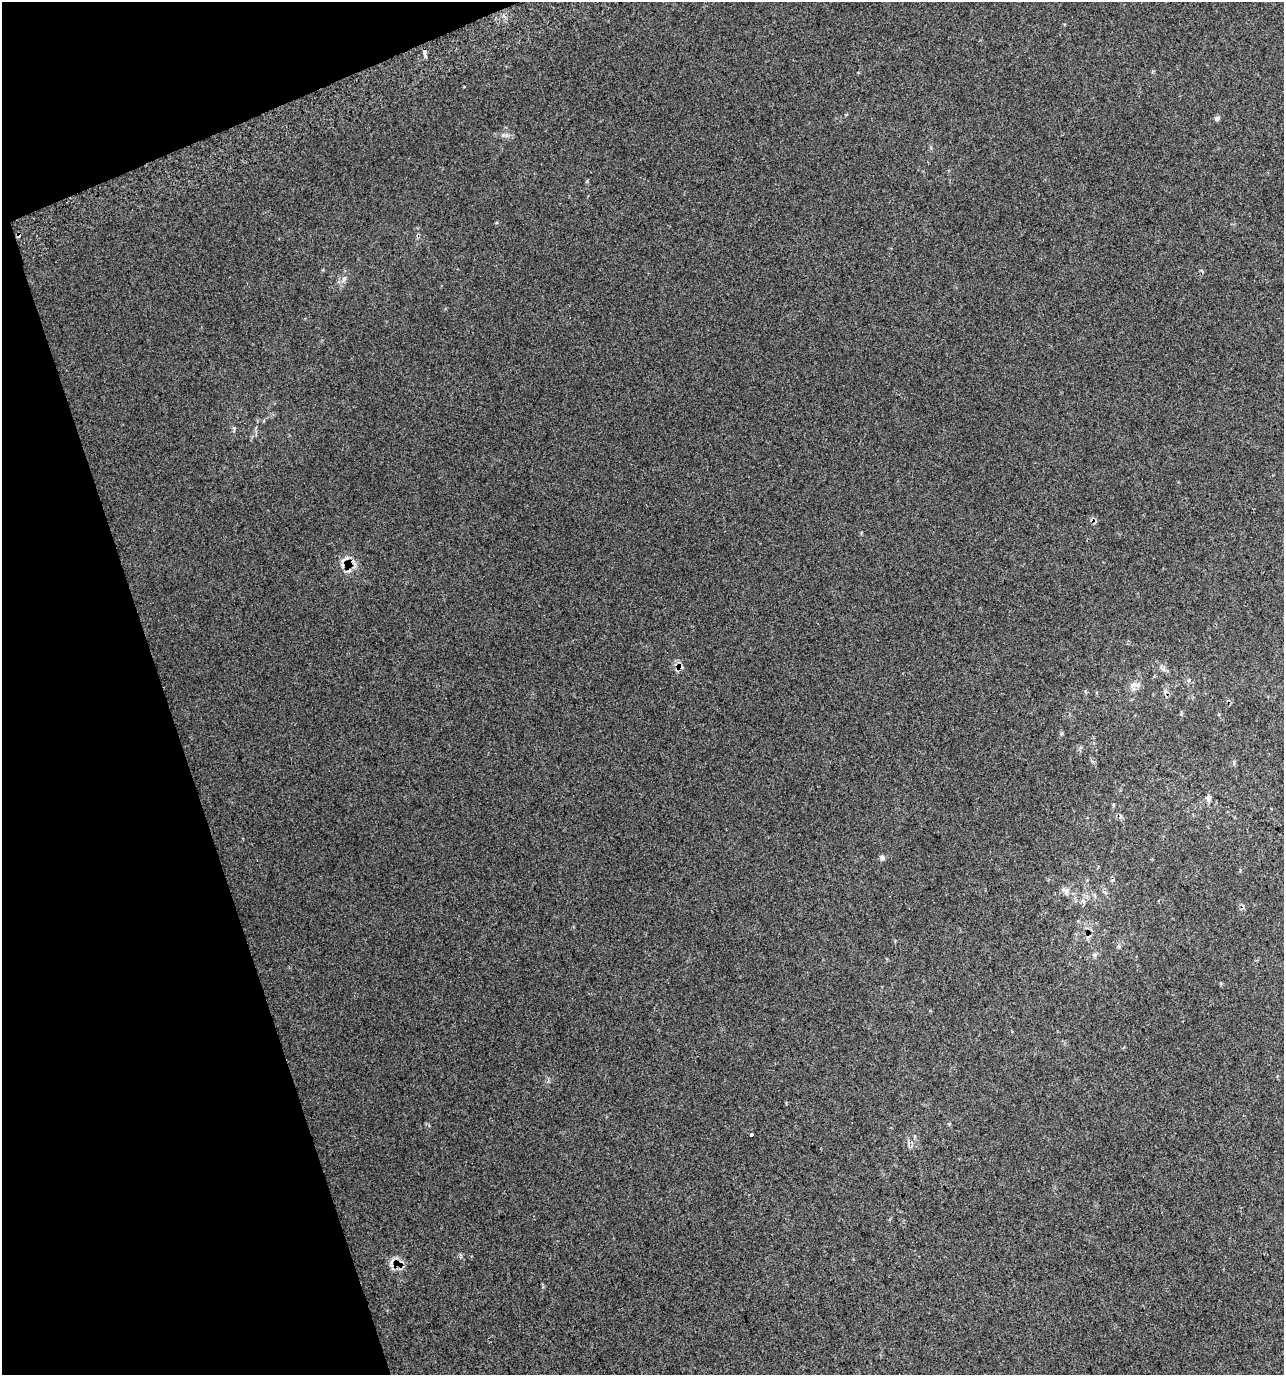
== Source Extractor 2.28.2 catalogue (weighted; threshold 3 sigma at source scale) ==
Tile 5 of 4 x 4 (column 1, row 2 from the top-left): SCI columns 144-1425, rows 2786-4158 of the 5358 x 5574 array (HDU 1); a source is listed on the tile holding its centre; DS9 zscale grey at full resolution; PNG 1286 x 1377 px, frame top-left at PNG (2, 2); no overlay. Shown black and unused: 16% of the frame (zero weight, under 2 of 3 exposures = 3% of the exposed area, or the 3 px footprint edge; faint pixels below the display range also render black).
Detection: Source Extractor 2.28.2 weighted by HDU 2 'WHT'; one run over the whole footprint, this tile lists its part. Background 0.0273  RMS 0.012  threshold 0.0553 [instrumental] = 3 sigma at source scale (4.5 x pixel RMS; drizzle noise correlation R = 1.50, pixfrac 1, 0.0396/0.0396 arcsec/px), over >= 5 px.
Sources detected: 18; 6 cosmic-ray / hot-pixel residue — not listed; the other 12 listed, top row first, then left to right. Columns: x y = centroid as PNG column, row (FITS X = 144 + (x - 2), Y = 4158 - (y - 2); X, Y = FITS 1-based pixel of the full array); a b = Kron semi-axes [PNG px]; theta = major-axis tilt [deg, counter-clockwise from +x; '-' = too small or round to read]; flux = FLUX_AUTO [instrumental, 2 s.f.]
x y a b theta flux
425 54 7 3 -75 29
1217 118 7 6 - 2.7
19 234 7 4 -41 2.2
344 279 10 5 64 4.2
1189 680 4 3 - 5.6
1134 686 16 10 17 7.6
1208 798 7 6 - 4.2
882 858 7 6 - 2.8
1063 889 8 7 - 3.7
1083 901 7 4 -58 2.2
1119 947 6 4 -1 1.6
751 1135 4 3 - 9.8
Overlapping masked pixels (flux is a lower limit): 1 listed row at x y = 19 234